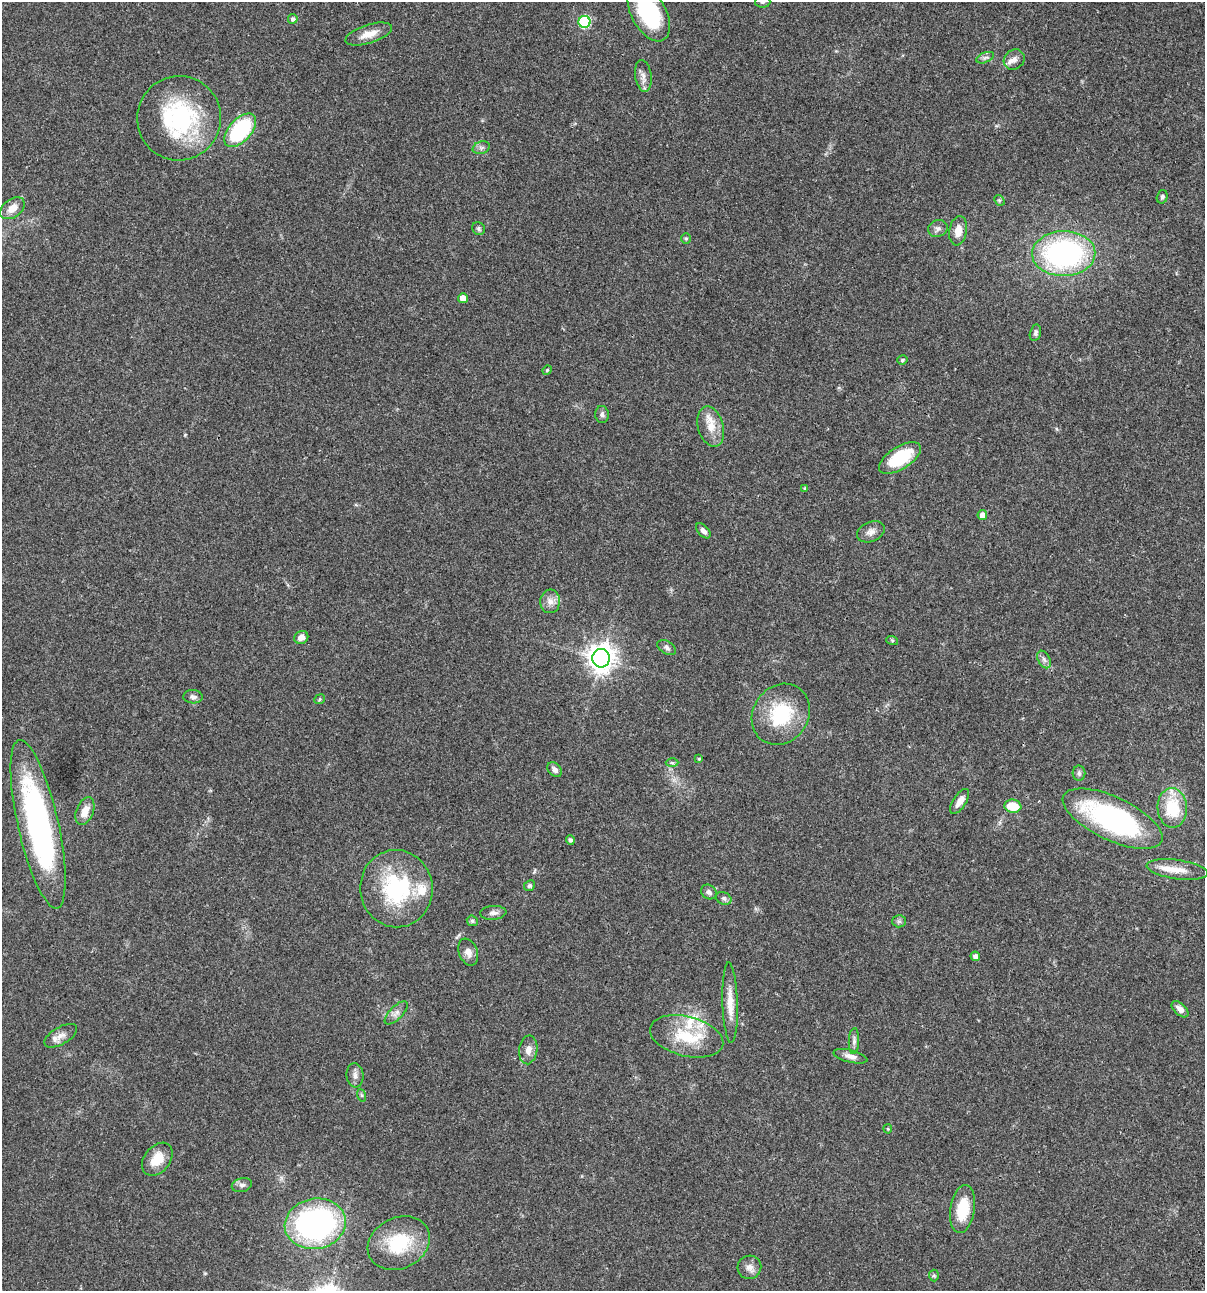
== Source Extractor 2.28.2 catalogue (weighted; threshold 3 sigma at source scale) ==
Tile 6 of 4 x 4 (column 2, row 2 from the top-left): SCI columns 1438-2640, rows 2697-3985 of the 5405 x 5390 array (HDU 1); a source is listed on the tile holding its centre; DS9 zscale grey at full resolution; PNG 1207 x 1293 px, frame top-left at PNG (2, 2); each listed source drawn as its Kron ellipse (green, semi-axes under 4 px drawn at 4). Shown black and unused: <1% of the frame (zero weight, under 3 of 4 exposures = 9% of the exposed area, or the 3 px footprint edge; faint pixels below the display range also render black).
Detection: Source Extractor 2.28.2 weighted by HDU 2 'WHT'; one run over the whole footprint, this tile lists its part. Background 0.0465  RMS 0.0063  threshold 0.0282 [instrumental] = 3 sigma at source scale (4.5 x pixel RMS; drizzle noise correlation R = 1.50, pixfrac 1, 0.05/0.05 arcsec/px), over >= 5 px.
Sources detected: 83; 5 inside a brighter listed object's ellipse — not listed separately; the other 78 listed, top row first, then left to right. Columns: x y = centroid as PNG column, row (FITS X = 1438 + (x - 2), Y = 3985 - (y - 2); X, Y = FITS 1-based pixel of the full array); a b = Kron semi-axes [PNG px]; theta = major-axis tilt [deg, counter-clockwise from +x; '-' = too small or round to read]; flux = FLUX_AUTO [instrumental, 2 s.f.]
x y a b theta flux
763 2 8 5 2 1.3
649 13 30 17 -61 53
293 19 5 5 - 1.6
584 22 6 6 - 47
369 34 24 9 17 7.5
985 58 9 5 23 1.7
1014 59 11 9 36 3.2
643 76 16 8 -83 3.6
179 118 42 41 - 73
240 130 20 11 48 51
481 148 9 6 17 1.8
1162 197 7 5 73 1.3
999 200 6 4 -43 0.88
12 208 14 9 38 6.7
938 228 10 8 19 2.4
479 229 7 6 - 1.3
958 231 15 8 80 6.5
686 238 5 5 - 0.85
1064 254 31 22 1 130
463 298 5 5 - 5.4
1035 333 8 5 76 1.6
902 360 5 4 - 0.87
547 370 5 4 - 0.67
602 415 8 7 - 1.8
711 427 20 12 -75 9.7
900 458 24 11 32 27
805 489 4 3 - 1.1
982 515 5 4 - 4.6
703 531 9 5 -48 2.2
871 532 14 9 24 3.9
550 601 12 10 84 4.3
301 637 7 6 - 4
892 640 6 4 -19 0.74
667 648 10 6 -30 1.8
601 658 9 8 - 680
1044 659 9 6 -63 2.1
193 697 10 6 -4 2.2
320 699 5 4 - 0.85
781 714 32 27 54 35
699 759 4 3 - 0.57
672 763 6 4 -2 0.97
555 770 8 6 -46 2.6
1079 773 8 6 -89 1.5
960 801 14 6 57 4.9
1013 806 8 6 -7 13
1172 808 20 15 -87 26
85 811 14 8 68 6.5
1112 819 54 21 -25 120
38 824 86 20 -77 150
570 840 4 4 - 1.8
1177 870 31 9 -8 9
529 886 6 5 - 1.1
396 889 39 36 -83 56
709 892 8 7 - 2.3
724 898 8 6 -26 1.4
493 913 13 7 4 2.5
472 921 6 5 - 1
899 921 6 6 - 1.4
468 952 14 9 -68 4.1
975 956 5 4 - 2.8
730 1003 40 7 -88 9.2
1180 1009 10 6 -43 3.3
396 1013 15 6 45 3.1
61 1036 18 8 30 4.6
687 1036 37 20 -14 26
854 1041 13 5 87 2.1
528 1050 14 9 82 4.4
850 1056 17 6 -14 3.7
355 1075 12 8 -82 3
361 1095 6 4 -71 0.84
888 1129 4 4 - 0.69
157 1159 18 13 51 12
242 1185 10 7 14 2
963 1209 24 12 81 20
315 1224 31 25 11 150
399 1243 32 25 26 32
749 1267 12 11 - 4
934 1275 6 5 - 0.94
Isophote crosses this tile's border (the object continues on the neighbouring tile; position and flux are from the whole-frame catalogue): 2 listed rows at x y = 763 2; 649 13